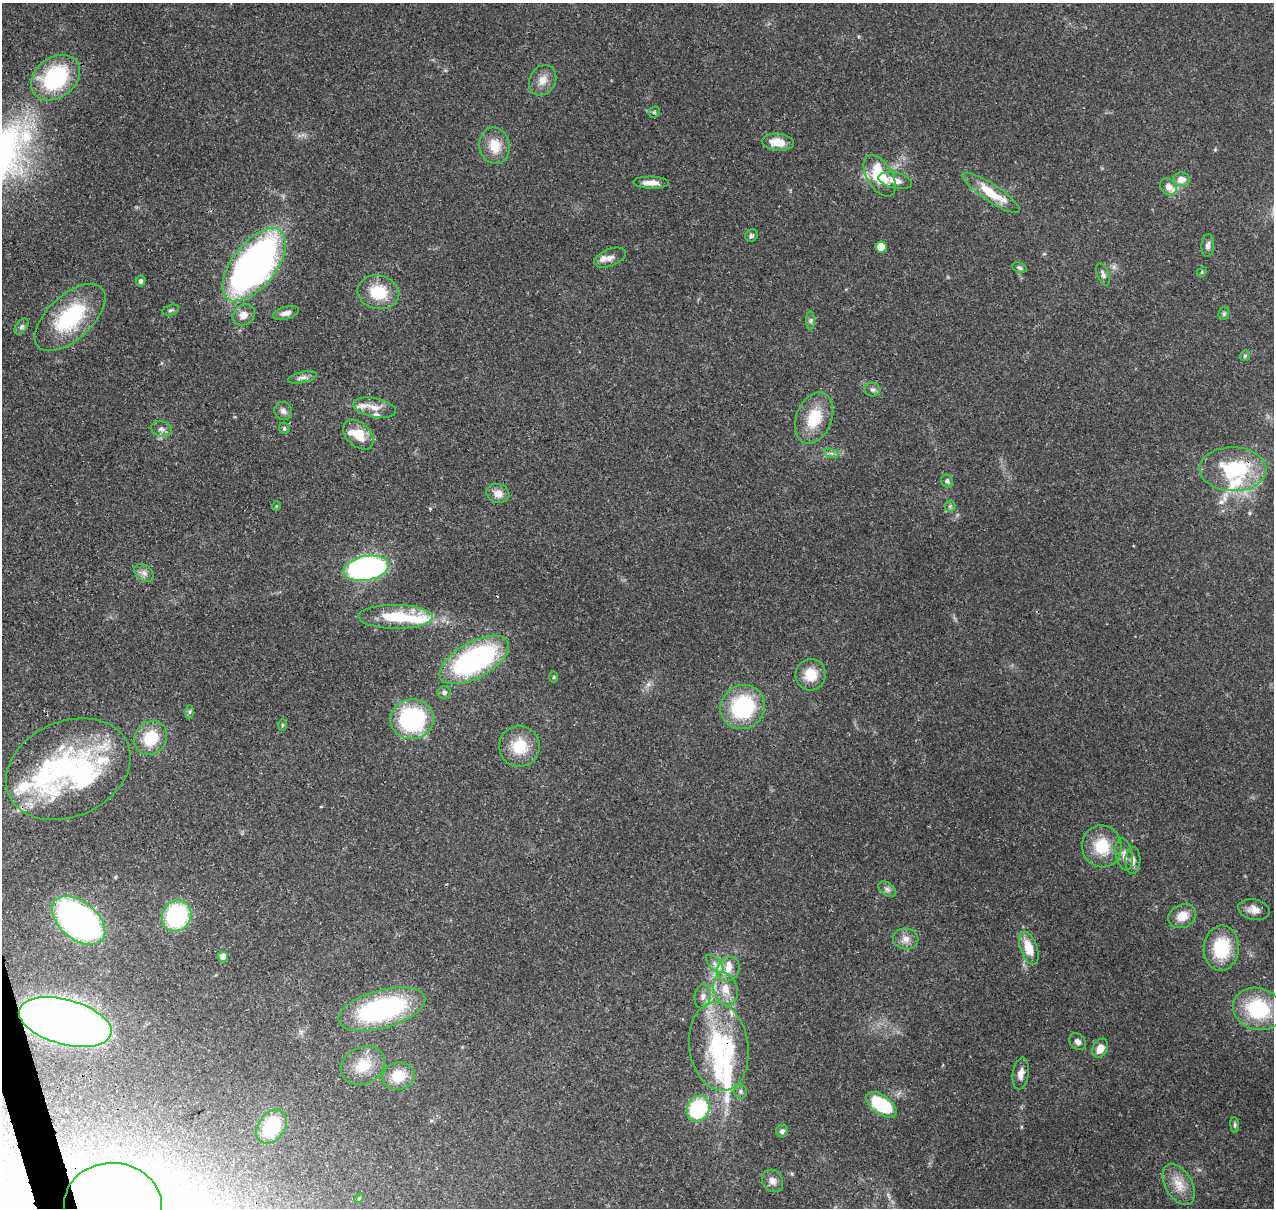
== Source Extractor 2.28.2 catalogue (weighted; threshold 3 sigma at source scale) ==
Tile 7 of 4 x 4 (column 3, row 2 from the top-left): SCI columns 2664-3935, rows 2547-3752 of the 5324 x 5041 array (HDU 1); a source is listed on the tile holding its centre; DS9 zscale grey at full resolution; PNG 1276 x 1210 px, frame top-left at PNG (2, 3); each listed source drawn as its Kron ellipse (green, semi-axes under 4 px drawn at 4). Shown black and unused: <1% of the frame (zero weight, under 3 of 4 exposures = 8% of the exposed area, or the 3 px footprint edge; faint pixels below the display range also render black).
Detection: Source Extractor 2.28.2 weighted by HDU 2 'WHT'; one run over the whole footprint, this tile lists its part. Background 0.0657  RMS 0.0032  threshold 0.0144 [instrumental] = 3 sigma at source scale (4.5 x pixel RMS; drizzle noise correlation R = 1.50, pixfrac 1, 0.0396/0.0396 arcsec/px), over >= 5 px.
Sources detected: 109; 2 inside a brighter object's white glare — neither listed nor drawn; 15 inside a brighter listed object's ellipse — not listed separately; the other 92 listed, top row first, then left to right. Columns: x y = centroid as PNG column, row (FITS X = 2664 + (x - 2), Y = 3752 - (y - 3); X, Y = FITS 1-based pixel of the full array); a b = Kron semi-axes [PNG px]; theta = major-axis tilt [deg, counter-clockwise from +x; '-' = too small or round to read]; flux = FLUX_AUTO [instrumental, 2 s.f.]
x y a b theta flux
55 78 27 20 38 31
543 80 16 13 59 3.4
654 112 6 5 - 0.51
778 142 16 8 -5 5.2
495 146 18 15 -79 6.4
880 176 23 12 -59 15
1181 179 8 7 - 3
895 180 17 8 -13 3.2
651 183 18 6 -2 2.7
1168 187 9 7 -43 2.3
991 193 33 8 -34 9.8
751 236 6 6 - 0.65
1208 245 11 6 86 1.3
881 247 5 5 - 5.8
610 258 17 8 22 1.9
254 265 43 22 52 140
1019 268 8 5 -22 0.72
1202 272 6 4 48 0.43
1103 274 12 6 -69 1.1
141 281 5 4 - 0.92
378 292 21 16 -10 11
171 310 8 5 16 0.73
286 313 13 6 15 1.7
1224 313 7 5 74 0.59
244 315 12 10 39 3
70 317 43 22 42 27
811 320 9 4 89 0.8
21 327 9 5 55 0.89
1245 356 6 4 46 0.5
302 377 15 5 13 1.4
872 390 8 7 - 0.97
374 408 22 9 -11 3.2
283 411 9 8 - 1.3
814 418 27 17 68 11
284 428 6 5 - 0.62
161 429 10 7 -14 1.6
358 435 18 11 -43 6.4
831 453 7 4 -18 0.79
1233 469 33 22 -2 25
947 481 7 5 -64 0.92
498 493 11 9 -16 3
276 506 4 4 - 0.35
950 506 5 5 - 0.55
366 568 23 12 10 98
144 573 11 7 -37 1.7
396 617 37 12 -1 15
474 660 38 18 29 63
811 675 16 15 - 7
554 677 5 3 - 0.36
444 692 6 6 - 1.1
743 707 23 21 37 28
189 712 7 4 89 0.57
412 719 21 20 - 38
282 725 6 4 88 0.42
151 738 18 15 51 11
519 746 20 20 - 9.3
68 769 65 47 24 56
1102 846 21 19 -73 11
1124 854 16 8 -78 2.3
1133 861 13 7 88 1.8
887 889 10 6 -38 1.1
1254 910 16 10 -12 2.7
177 916 16 14 63 33
1182 916 14 11 27 4.3
79 921 31 18 -40 110
906 939 12 10 -9 2.5
1029 948 17 8 -71 6.8
1221 948 22 17 85 15
223 957 5 5 - 3
715 964 11 5 -46 1.4
728 969 13 11 59 3.3
726 989 17 12 -73 4.7
703 996 12 8 82 1.8
382 1009 45 19 15 53
1258 1009 25 21 -17 21
65 1022 47 22 -15 330
1078 1042 9 7 -44 1.3
719 1047 45 29 -81 41
1100 1048 10 7 65 3.4
363 1066 23 18 27 7.9
1021 1074 16 8 81 2.2
398 1076 16 14 9 7
740 1091 7 6 - 0.79
881 1105 17 9 -36 21
698 1109 13 11 62 27
1235 1125 8 4 -84 0.59
272 1127 18 13 54 17
782 1131 6 6 - 0.88
773 1181 12 10 -55 2.1
1179 1184 22 13 -58 5.5
359 1198 5 3 - 0.37
113 1206 49 43 -4 240
Overlapping masked pixels (flux is a lower limit): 4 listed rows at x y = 1233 469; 65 1022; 719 1047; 113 1206
Isophote crosses this tile's border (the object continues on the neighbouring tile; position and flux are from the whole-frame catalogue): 1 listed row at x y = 113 1206